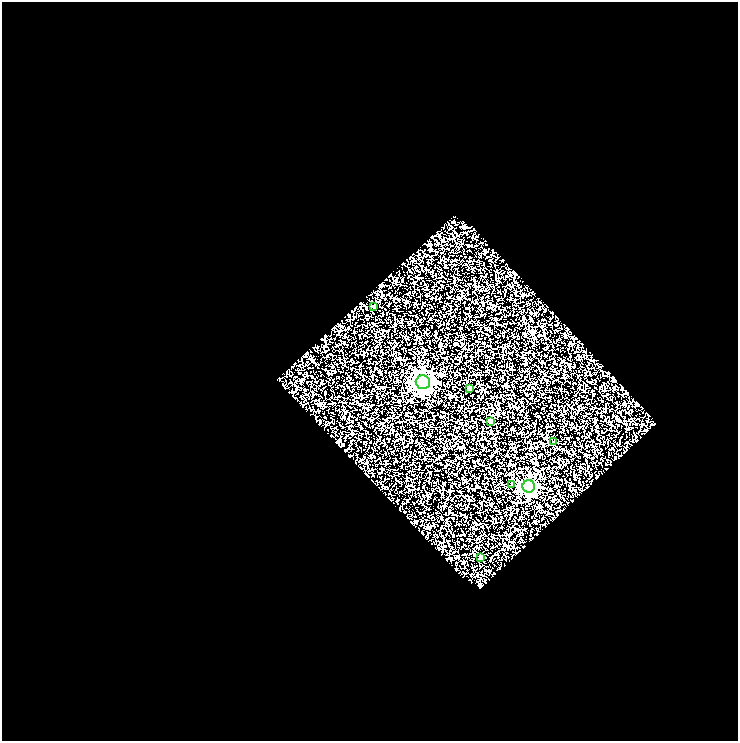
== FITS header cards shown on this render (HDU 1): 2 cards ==
NAXIS1  =                  736
NAXIS2  =                  739

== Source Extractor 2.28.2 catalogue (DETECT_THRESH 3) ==
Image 736 x 739 px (HDU 1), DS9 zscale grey, 1 PNG px = 1 image px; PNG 740 x 743 px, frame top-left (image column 1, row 739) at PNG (2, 2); each listed source drawn as its Kron ellipse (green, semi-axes under 4 px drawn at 4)
Background 1.34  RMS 1.3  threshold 3.77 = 3 sigma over >= 5 px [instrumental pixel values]
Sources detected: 8; all 8 listed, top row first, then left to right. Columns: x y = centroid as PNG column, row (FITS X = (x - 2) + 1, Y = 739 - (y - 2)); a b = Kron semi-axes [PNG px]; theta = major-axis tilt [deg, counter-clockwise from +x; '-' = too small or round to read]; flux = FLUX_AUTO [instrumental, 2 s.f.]
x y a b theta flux
374 306 3 3 - 170
423 382 7 7 - 40000
469 388 3 3 - 200
490 421 4 3 - 420
554 442 3 3 - 130
512 484 4 4 - 80
529 486 6 6 - 18000
481 557 3 3 - 100